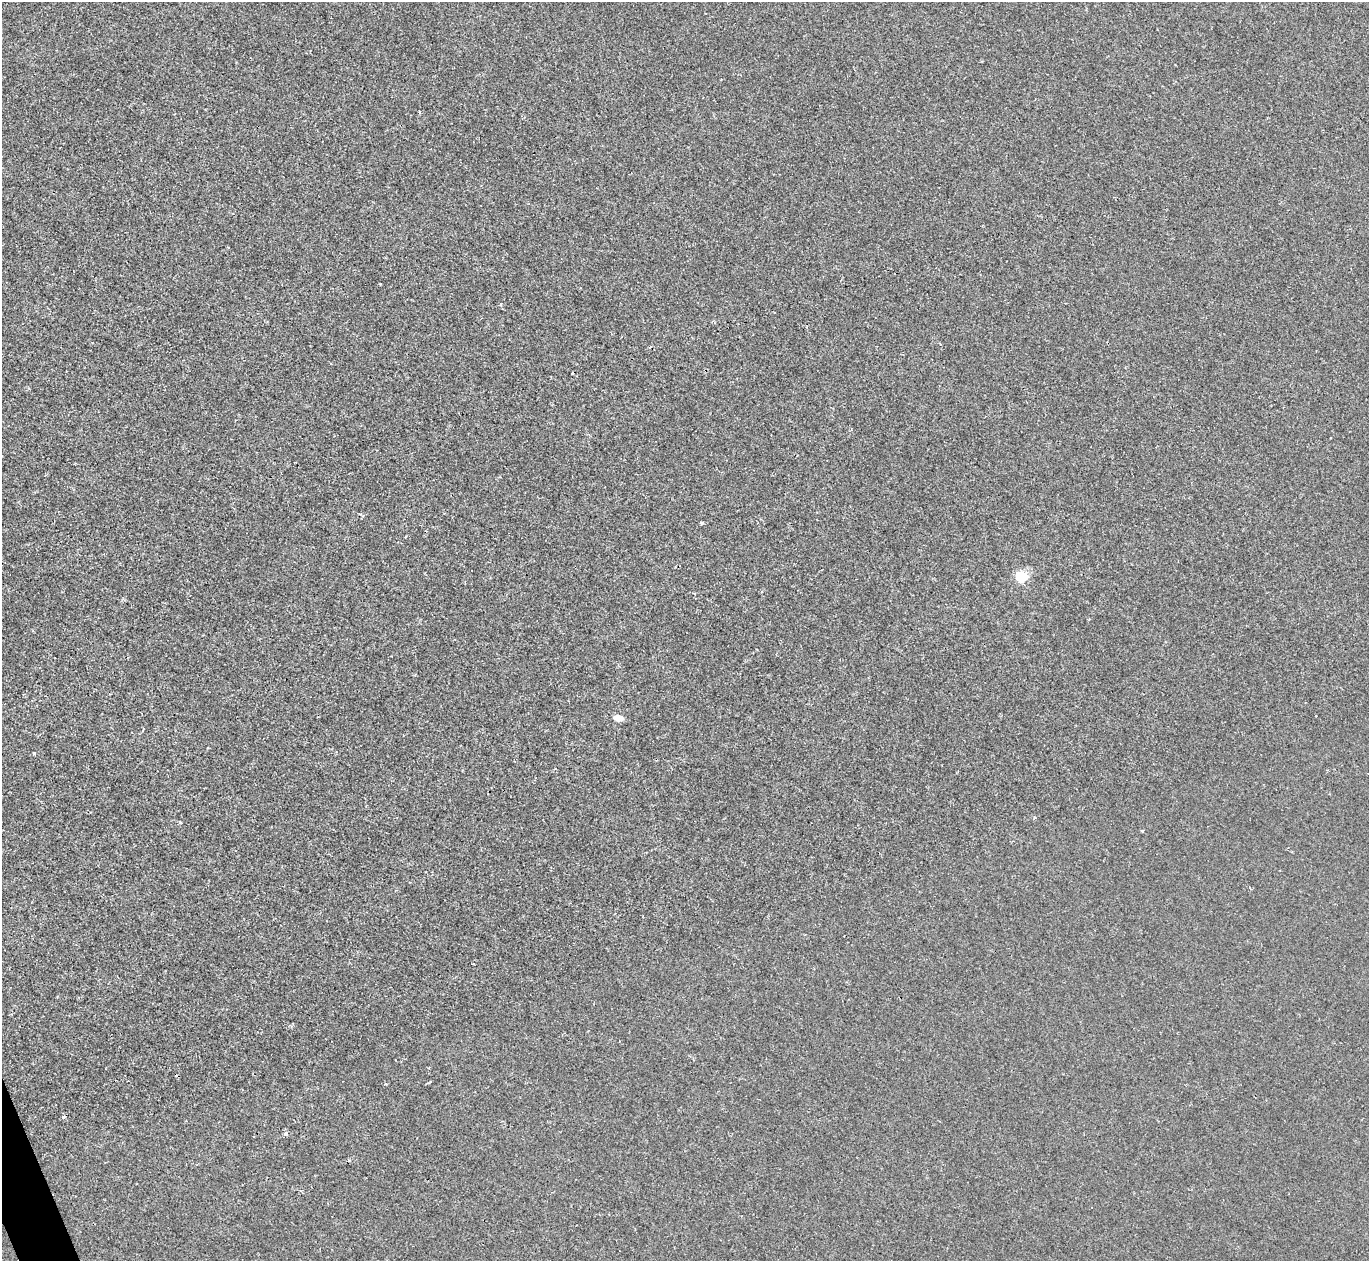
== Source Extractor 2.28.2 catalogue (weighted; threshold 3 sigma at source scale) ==
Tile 7 of 4 x 4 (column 3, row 2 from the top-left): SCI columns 2737-4103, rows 2665-3923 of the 5471 x 5459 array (HDU 1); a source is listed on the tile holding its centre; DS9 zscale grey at full resolution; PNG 1371 x 1263 px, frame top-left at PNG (2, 2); no overlay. Shown black and unused: <1% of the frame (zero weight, under 2 of 3 exposures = <1% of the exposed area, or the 3 px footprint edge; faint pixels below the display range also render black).
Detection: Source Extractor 2.28.2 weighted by HDU 2 'WHT'; one run over the whole footprint, this tile lists its part. Background -4.43e-06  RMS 0.0032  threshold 0.0146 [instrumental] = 3 sigma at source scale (4.5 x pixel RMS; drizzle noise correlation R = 1.50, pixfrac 1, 0.05/0.05 arcsec/px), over >= 5 px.
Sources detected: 12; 2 cosmic-ray / hot-pixel residue — not listed; the other 10 listed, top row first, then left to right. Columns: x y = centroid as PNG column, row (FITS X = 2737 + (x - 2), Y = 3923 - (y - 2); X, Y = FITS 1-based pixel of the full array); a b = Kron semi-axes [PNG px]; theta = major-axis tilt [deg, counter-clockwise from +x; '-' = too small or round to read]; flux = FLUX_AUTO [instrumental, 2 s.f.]
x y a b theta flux
419 112 3 3 - 0.38
380 284 3 2 - 0.26
702 523 4 4 - 0.44
1021 576 5 5 - 26
618 718 9 6 -10 3.2
34 753 4 4 - 0.3
1142 831 3 3 - 0.33
430 1082 4 3 - 0.31
386 1084 4 3 - 0.48
286 1134 4 4 - 1